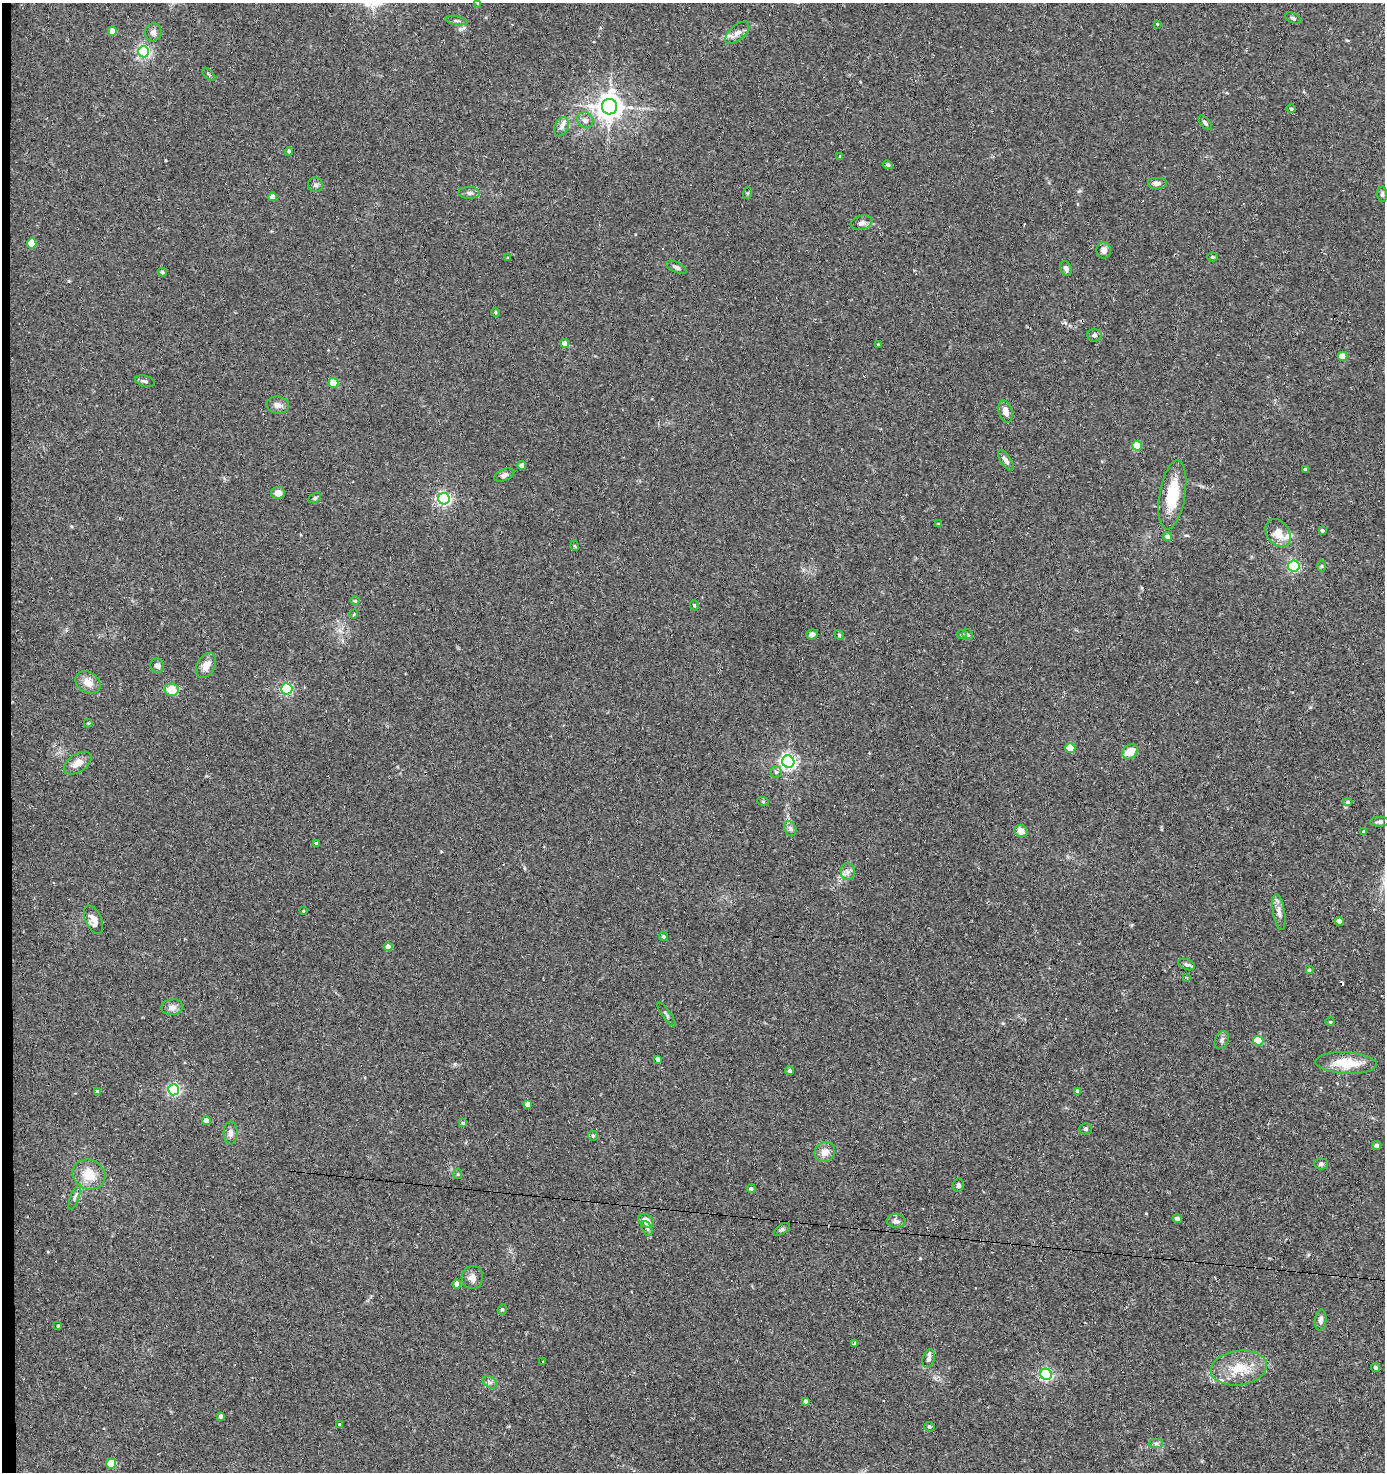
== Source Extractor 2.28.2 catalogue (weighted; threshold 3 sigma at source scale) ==
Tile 4 of 3 x 3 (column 1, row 2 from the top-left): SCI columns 188-1570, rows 1471-2940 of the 4435 x 4410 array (HDU 1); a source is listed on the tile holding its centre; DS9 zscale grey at full resolution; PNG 1387 x 1474 px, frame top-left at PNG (2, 3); each listed source drawn as its Kron ellipse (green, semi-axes under 4 px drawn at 4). Shown black and unused: <1% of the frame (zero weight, under 2 of 3 exposures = <1% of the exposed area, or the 3 px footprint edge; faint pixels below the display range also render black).
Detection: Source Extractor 2.28.2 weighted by HDU 2 'WHT'; one run over the whole footprint, this tile lists its part. Background 0.0536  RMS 0.0051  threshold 0.023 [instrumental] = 3 sigma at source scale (4.5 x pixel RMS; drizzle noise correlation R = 1.50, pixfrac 1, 0.05/0.05 arcsec/px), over >= 5 px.
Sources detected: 150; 9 cosmic-ray / hot-pixel residue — neither listed nor drawn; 2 inside a brighter listed object's ellipse — not listed separately; the other 139 listed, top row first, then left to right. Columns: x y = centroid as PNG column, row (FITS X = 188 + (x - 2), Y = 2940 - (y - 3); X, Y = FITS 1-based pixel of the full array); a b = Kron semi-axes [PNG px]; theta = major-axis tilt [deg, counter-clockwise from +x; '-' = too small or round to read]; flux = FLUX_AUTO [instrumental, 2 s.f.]
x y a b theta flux
478 3 3 3 - 0.49
1293 18 9 5 -25 0.99
457 21 11 3 -10 0.94
1157 24 4 3 - 0.42
112 31 4 4 - 4
153 32 9 8 - 2
737 33 15 7 41 3.2
144 52 5 5 - 97
209 74 8 3 -45 0.62
609 107 7 7 - 520
1291 109 4 4 - 0.52
585 120 8 7 - 2.3
1205 123 9 4 -47 1.2
561 127 10 7 66 2.1
289 151 4 4 - 0.85
840 157 4 3 - 0.7
888 165 5 4 - 1
1157 183 10 6 0 1.9
315 185 7 7 - 1.3
469 193 11 6 -1 1.7
748 193 6 4 71 0.48
1382 194 8 5 -88 0.97
273 197 4 4 - 4.5
861 223 11 7 12 2.1
32 243 5 5 - 13
1104 250 8 7 - 2.8
1212 257 5 4 - 0.57
508 258 4 3 - 0.65
676 267 11 5 -26 1.4
1066 268 8 5 -67 1.3
162 272 4 4 - 1
496 312 5 3 - 0.6
1094 335 7 6 - 1.3
564 343 4 4 - 4.3
878 345 3 2 - 0.58
1342 356 5 4 - 7.1
145 381 10 5 -16 1.2
333 383 5 4 - 14
278 405 11 8 -5 2.5
1006 411 11 6 -75 3.7
1137 446 5 5 - 9.9
1006 460 11 5 -56 2.2
522 466 4 4 - 3.4
1305 470 4 3 - 1.2
504 475 10 5 22 1.9
278 493 7 6 - 3.2
1172 495 35 13 81 19
314 498 7 4 27 0.8
444 499 6 5 - 110
939 524 3 3 - 0.54
1322 530 3 3 - 0.9
1278 533 15 11 -55 6.1
1167 537 5 4 - 1.8
575 546 5 3 - 0.47
1294 566 5 5 - 71
1322 566 6 4 90 0.61
355 601 5 3 - 0.58
694 605 5 4 - 0.71
354 614 4 3 - 0.36
812 634 6 5 - 1.8
962 634 5 4 - 0.71
839 635 5 4 - 0.62
967 635 6 5 - 0.83
157 666 7 6 - 1.6
206 666 13 8 62 5.1
88 682 13 10 -35 4.9
287 689 6 5 - 54
171 690 7 6 - 8.6
88 723 4 4 - 0.47
1070 748 5 5 - 15
1130 752 9 7 38 6.7
788 762 6 6 - 160
78 763 15 9 33 5.2
776 772 6 5 - 0.99
763 801 6 4 -19 0.56
1348 802 4 4 - 1
1379 822 9 5 3 1.3
790 829 8 6 -68 1.3
1021 831 7 6 - 3.4
1364 831 4 3 - 0.51
317 843 3 3 - 0.94
848 872 8 7 - 2.1
303 911 3 2 - 0.43
1279 912 18 6 -81 3.1
93 920 15 8 -66 4.2
1339 921 4 4 - 3.7
663 937 4 4 - 0.9
388 947 4 4 - 4.5
1187 964 9 5 -22 1.2
1309 970 4 4 - 0.63
1187 977 4 3 - 0.84
172 1007 11 7 7 2.6
666 1014 14 3 -55 0.98
1330 1022 5 3 - 0.45
1222 1040 9 6 65 1.5
1258 1041 5 5 - 16
657 1059 4 3 - 1.5
1346 1063 31 10 -3 14
790 1070 4 4 - 1
174 1090 5 5 - 76
1078 1091 4 3 - 1.4
98 1092 4 4 - 1.9
528 1104 4 4 - 3.1
206 1121 4 4 - 3.3
463 1123 4 4 - 0.88
1085 1129 6 5 - 1
231 1133 11 7 90 2.3
593 1136 5 4 - 0.96
1377 1145 4 4 - 1.7
825 1152 10 10 - 4.1
1321 1164 7 5 -1 1
458 1174 5 4 - 0.62
89 1175 17 14 -26 10
958 1185 7 5 79 1.2
751 1189 4 4 - 1.2
75 1197 13 4 69 1.4
1177 1219 5 4 - 1.6
646 1221 8 6 -28 4.8
896 1221 9 7 -4 1.7
647 1228 7 4 -63 1.1
782 1229 9 4 36 0.93
472 1278 11 10 - 3.1
457 1284 4 4 - 5.8
502 1309 5 4 - 0.71
1321 1320 10 5 83 2
58 1326 3 3 - 0.52
854 1343 3 3 - 1.1
929 1359 9 6 75 1.7
543 1361 2 2 - 0.32
1239 1368 28 17 8 14
1376 1368 4 3 - 1.1
1046 1374 6 5 - 84
490 1382 7 5 -31 1.4
805 1401 4 3 - 1.2
221 1416 4 3 - 1.3
339 1424 4 3 - 0.75
929 1427 5 4 - 0.73
1156 1443 7 4 0 0.98
111 1464 5 5 - 20
Isophote crosses this tile's border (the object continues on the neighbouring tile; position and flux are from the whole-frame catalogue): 1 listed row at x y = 478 3